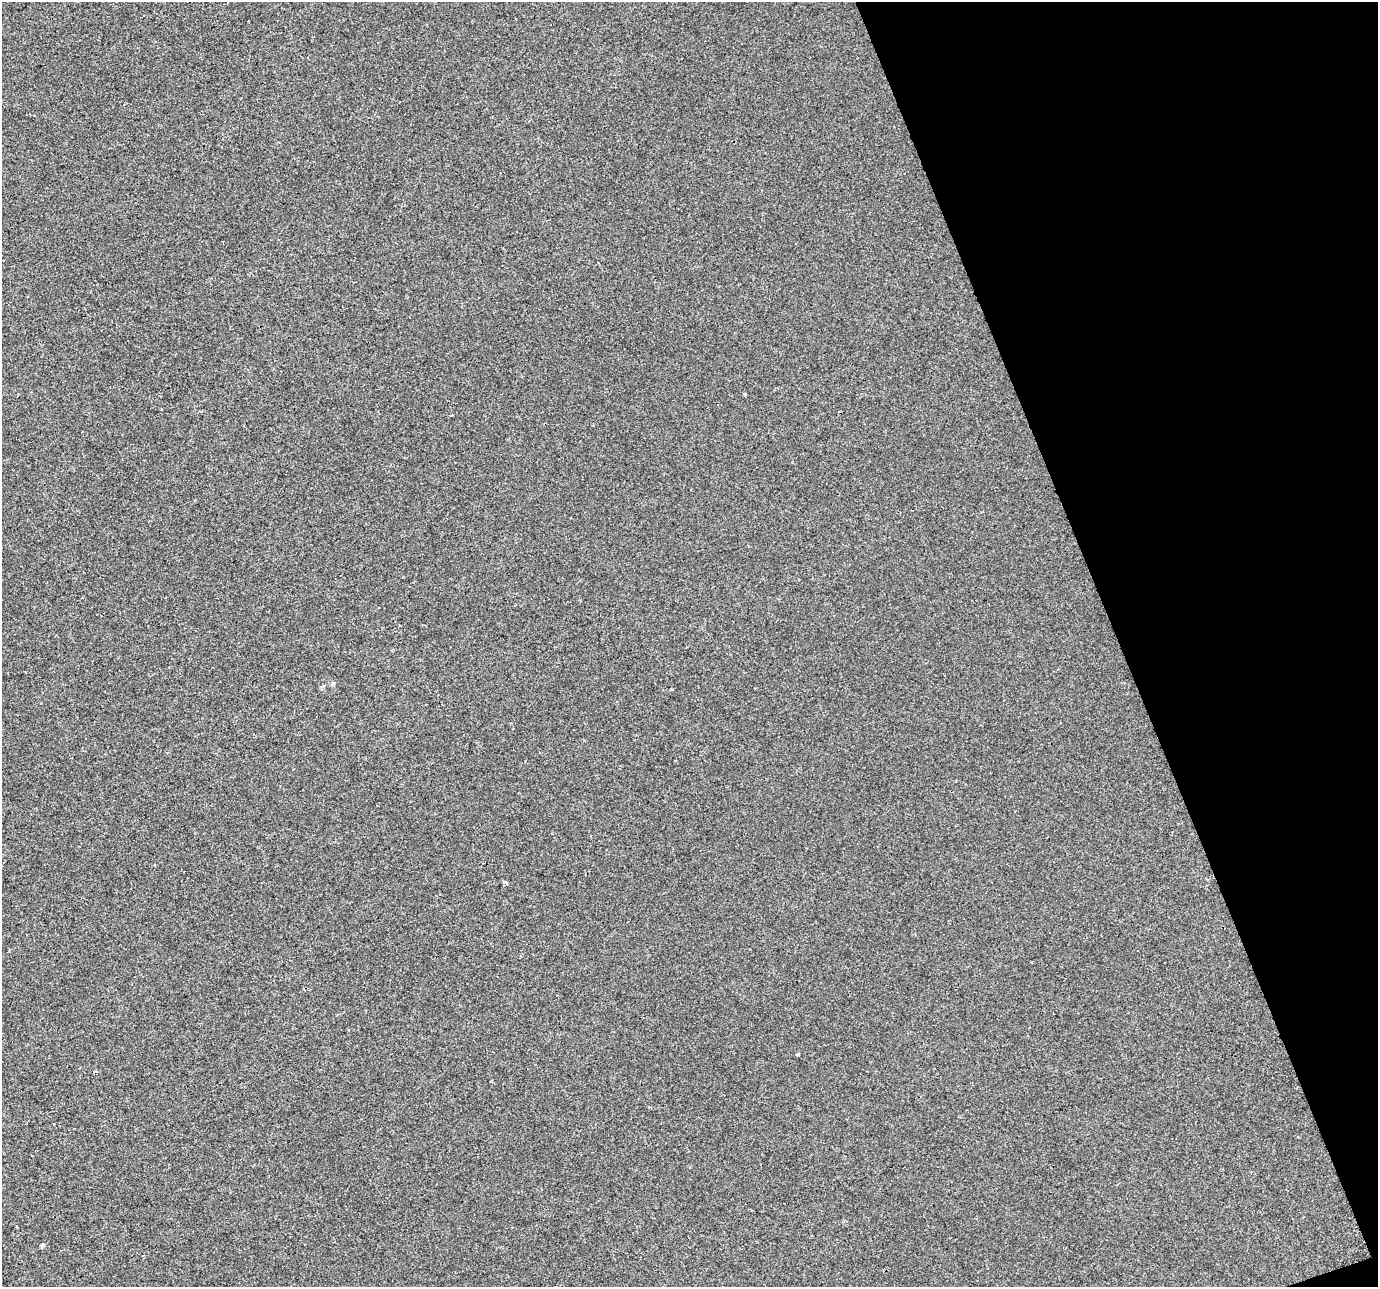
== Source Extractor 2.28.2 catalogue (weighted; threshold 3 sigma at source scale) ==
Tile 12 of 4 x 4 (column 4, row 3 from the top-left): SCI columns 4128-5503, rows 1415-2699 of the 5503 x 5342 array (HDU 1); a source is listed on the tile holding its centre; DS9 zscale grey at full resolution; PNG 1380 x 1289 px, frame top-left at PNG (2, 2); no overlay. Shown black and unused: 19% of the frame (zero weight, under 2 of 3 exposures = <1% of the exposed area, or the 3 px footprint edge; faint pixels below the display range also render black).
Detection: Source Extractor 2.28.2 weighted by HDU 2 'WHT'; one run over the whole footprint, this tile lists its part. Background -2.12e-04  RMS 0.0042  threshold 0.0189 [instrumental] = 3 sigma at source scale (4.5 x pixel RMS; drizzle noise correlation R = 1.50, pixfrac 1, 0.0396/0.0396 arcsec/px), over >= 5 px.
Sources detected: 5; all 5 listed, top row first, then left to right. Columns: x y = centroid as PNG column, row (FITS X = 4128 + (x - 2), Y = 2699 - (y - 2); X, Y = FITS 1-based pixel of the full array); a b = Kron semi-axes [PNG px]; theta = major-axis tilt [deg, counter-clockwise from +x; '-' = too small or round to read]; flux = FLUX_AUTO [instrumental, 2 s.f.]
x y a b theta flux
745 394 3 3 - 1.6
505 882 7 3 -19 0.58
797 1055 5 3 - 0.44
95 1071 5 3 - 0.57
16 1226 4 2 - 0.38